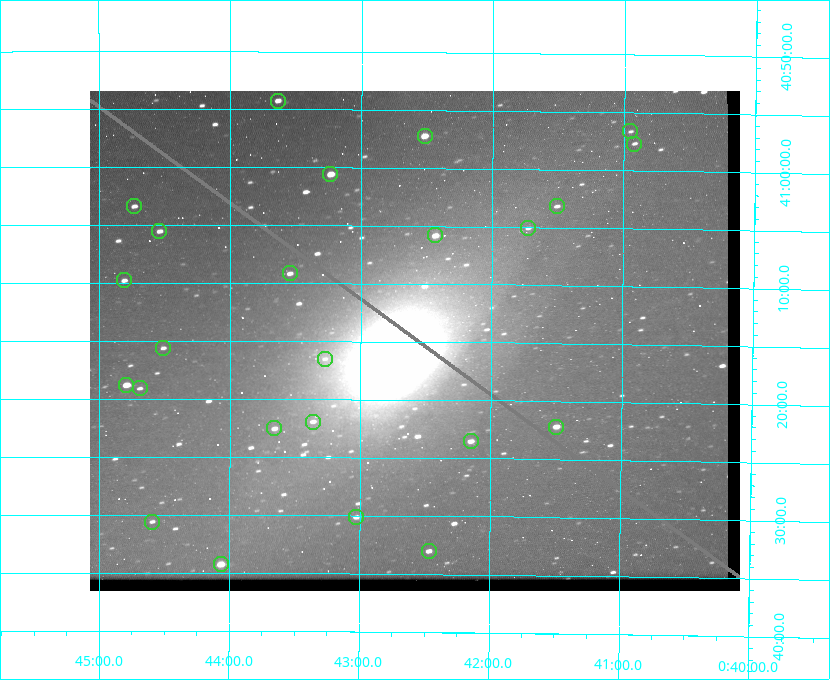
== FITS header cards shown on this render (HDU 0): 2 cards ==
NAXIS1  =                  650
NAXIS2  =                  500

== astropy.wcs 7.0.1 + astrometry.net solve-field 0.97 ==
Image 650 x 500 px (HDU 0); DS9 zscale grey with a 90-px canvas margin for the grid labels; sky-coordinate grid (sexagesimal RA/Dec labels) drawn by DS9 from the SOLVED WCS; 24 Tycho-2 reference stars matched to detected sources circled (green)
Header WCS: none
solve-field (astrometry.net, Tycho-2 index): SOLVED blind (the file carries no WCS)
Solved WCS: RA---TAN-SIP/DEC--TAN-SIP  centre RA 00:42:35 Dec +41:15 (10.65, +41.25 deg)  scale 5.18 arcsec/px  FOV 56.1' x 43.1'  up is +180 deg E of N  parity flipped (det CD > 0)
(file carries no celestial WCS; the grid is the blind solution)
Tycho-2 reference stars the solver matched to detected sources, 24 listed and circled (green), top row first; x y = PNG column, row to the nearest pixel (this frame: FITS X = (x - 90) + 1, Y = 500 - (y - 91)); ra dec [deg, ICRS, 3 dp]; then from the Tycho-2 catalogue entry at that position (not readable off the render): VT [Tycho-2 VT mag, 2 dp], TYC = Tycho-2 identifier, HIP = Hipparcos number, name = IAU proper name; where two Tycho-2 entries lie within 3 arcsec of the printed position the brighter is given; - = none
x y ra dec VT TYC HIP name
278 101 10.910 +40.904 10.39 2801-1024-1 - -
630 131 10.238 +40.944 11.79 2801-2058-1 - -
425 136 10.629 +40.954 9.37 2801-2009-1 3333 -
634 144 10.230 +40.961 11.47 2801-2047-1 - -
330 174 10.809 +41.009 9.29 2801-2078-1 - -
134 206 11.183 +41.057 10.65 2801-1540-1 - -
557 206 10.377 +41.053 11.36 2801-2079-1 - -
528 228 10.431 +41.085 11.65 2801-2062-1 - -
159 231 11.135 +41.093 10.71 2801-1503-1 - -
435 235 10.609 +41.097 10.73 2801-2063-1 - -
290 273 10.886 +41.153 10.99 2801-2037-1 - -
124 280 11.202 +41.163 10.95 2801-1544-1 - -
163 348 11.127 +41.260 11.28 2805-390-1 - -
325 359 10.818 +41.276 11.21 2805-2125-1 - -
126 385 11.198 +41.314 9.30 2805-117-1 - -
140 388 11.172 +41.318 11.25 2805-108-1 - -
313 422 10.841 +41.366 11.19 2805-2131-1 - -
556 427 10.374 +41.370 10.16 2805-213-1 - -
274 428 10.914 +41.376 10.74 2805-2142-1 - -
471 441 10.538 +41.392 10.59 2805-2135-1 - -
356 517 10.757 +41.502 11.21 2805-2136-1 - -
152 522 11.148 +41.510 11.65 2805-2178-1 - -
429 551 10.616 +41.550 10.67 2805-2192-1 - -
221 564 11.016 +41.571 9.16 2805-2199-1 3447 -